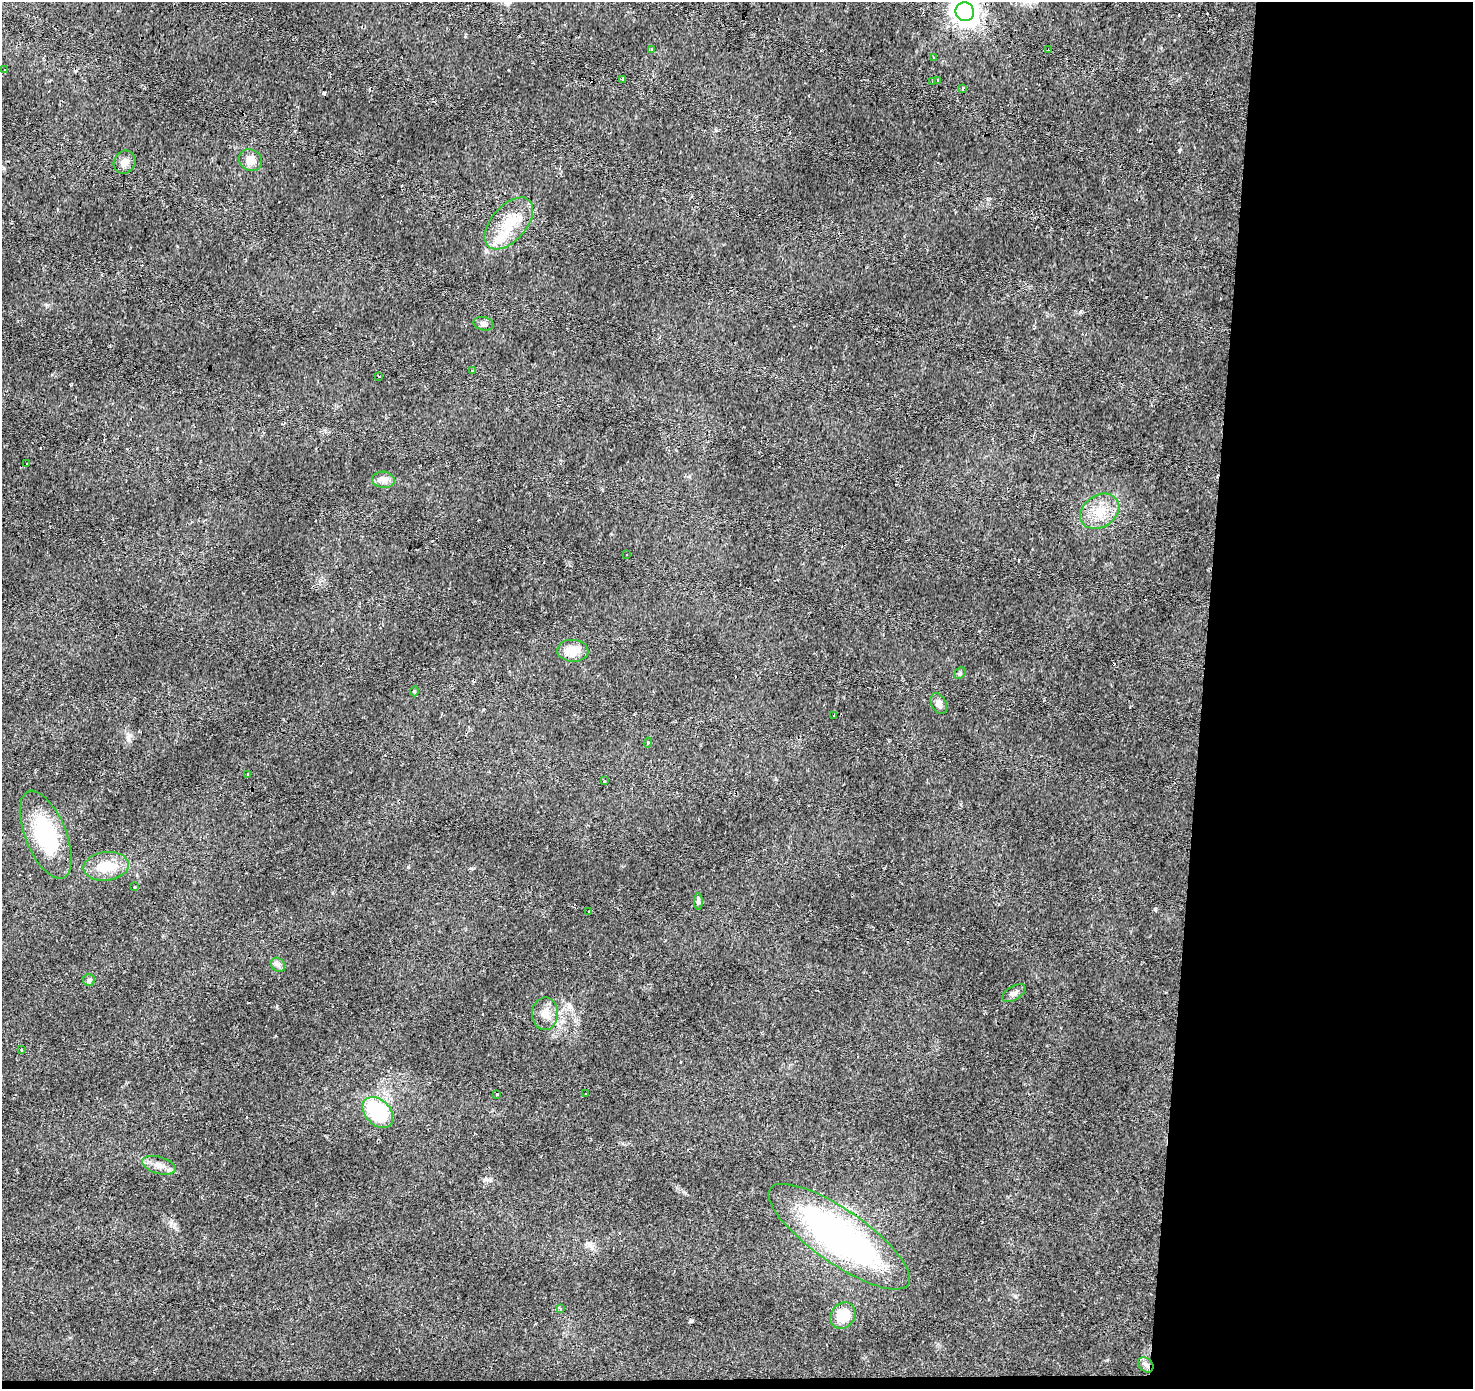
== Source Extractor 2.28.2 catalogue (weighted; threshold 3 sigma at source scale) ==
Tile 9 of 3 x 3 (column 3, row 3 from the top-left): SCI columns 2948-4418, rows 275-1661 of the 4418 x 4659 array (HDU 1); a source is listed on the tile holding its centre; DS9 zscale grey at full resolution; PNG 1475 x 1391 px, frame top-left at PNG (2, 2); each listed source drawn as its Kron ellipse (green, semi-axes under 4 px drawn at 4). Shown black and unused: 19% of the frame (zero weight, under 2 of 3 exposures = <1% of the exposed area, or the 3 px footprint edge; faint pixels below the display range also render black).
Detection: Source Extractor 2.28.2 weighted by HDU 2 'WHT'; one run over the whole footprint, this tile lists its part. Background 0.0215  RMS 0.0033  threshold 0.015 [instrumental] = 3 sigma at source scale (4.5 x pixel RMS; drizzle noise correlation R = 1.50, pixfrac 1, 0.0396/0.0396 arcsec/px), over >= 5 px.
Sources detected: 54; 8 cosmic-ray / hot-pixel residue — neither listed nor drawn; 1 inside a brighter listed object's ellipse — not listed separately; the other 45 listed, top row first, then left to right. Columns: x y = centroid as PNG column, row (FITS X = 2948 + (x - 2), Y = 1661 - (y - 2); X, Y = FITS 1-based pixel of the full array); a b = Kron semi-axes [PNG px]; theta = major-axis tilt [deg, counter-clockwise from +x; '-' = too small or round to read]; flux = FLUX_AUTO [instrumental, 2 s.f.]
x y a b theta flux
965 12 9 9 - 310
651 50 3 3 - 2.7
1048 50 3 3 - 0.52
933 58 3 3 - 0.99
5 69 3 2 - 0.64
622 79 3 3 - 4.6
938 80 3 2 - 0.52
933 82 3 3 - 1.1
963 88 3 3 - 1.9
250 160 12 10 -30 3.2
125 162 12 10 63 2.2
509 223 31 17 49 12
483 324 10 6 -13 1.2
473 371 3 3 - 1.4
379 377 3 2 - 0.36
26 463 2 2 - 0.39
383 480 11 8 -6 1.8
1100 511 21 16 34 7.4
627 554 3 2 - 0.49
573 651 16 11 -2 5.4
960 673 6 5 - 0.58
414 691 5 3 - 0.37
939 703 11 7 -63 1.8
833 715 3 3 - 1.3
648 742 5 3 - 0.45
248 775 3 3 - 5.7
604 781 3 3 - 1
46 835 47 20 -68 25
106 866 22 14 7 7
135 886 3 3 - 0.65
698 901 8 4 -89 0.67
588 912 3 2 - 0.57
278 965 8 6 -44 1.1
89 980 6 6 - 0.67
1014 993 13 6 31 1.3
545 1014 16 13 87 3.8
21 1049 3 3 - 0.49
586 1093 3 2 - 0.37
497 1094 3 3 - 0.76
378 1112 18 12 -46 27
159 1165 17 8 -16 2.6
839 1237 84 26 -35 120
560 1309 4 3 - 0.43
843 1315 14 12 53 8.6
1146 1365 9 6 -44 1.2
Overlapping masked pixels (flux is a lower limit): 2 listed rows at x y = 965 12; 839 1237
Isophote crosses this tile's border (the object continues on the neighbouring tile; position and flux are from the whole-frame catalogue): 2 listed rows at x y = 965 12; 46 835
Unlisted compact peaks at least as high as the median listed source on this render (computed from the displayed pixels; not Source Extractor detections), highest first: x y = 1179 150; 408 867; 1155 909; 130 735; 569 1004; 71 385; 174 1225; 1080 312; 1015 1296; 47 305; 277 1006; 684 1192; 1107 1360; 486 1179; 716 130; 465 36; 177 246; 275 1036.